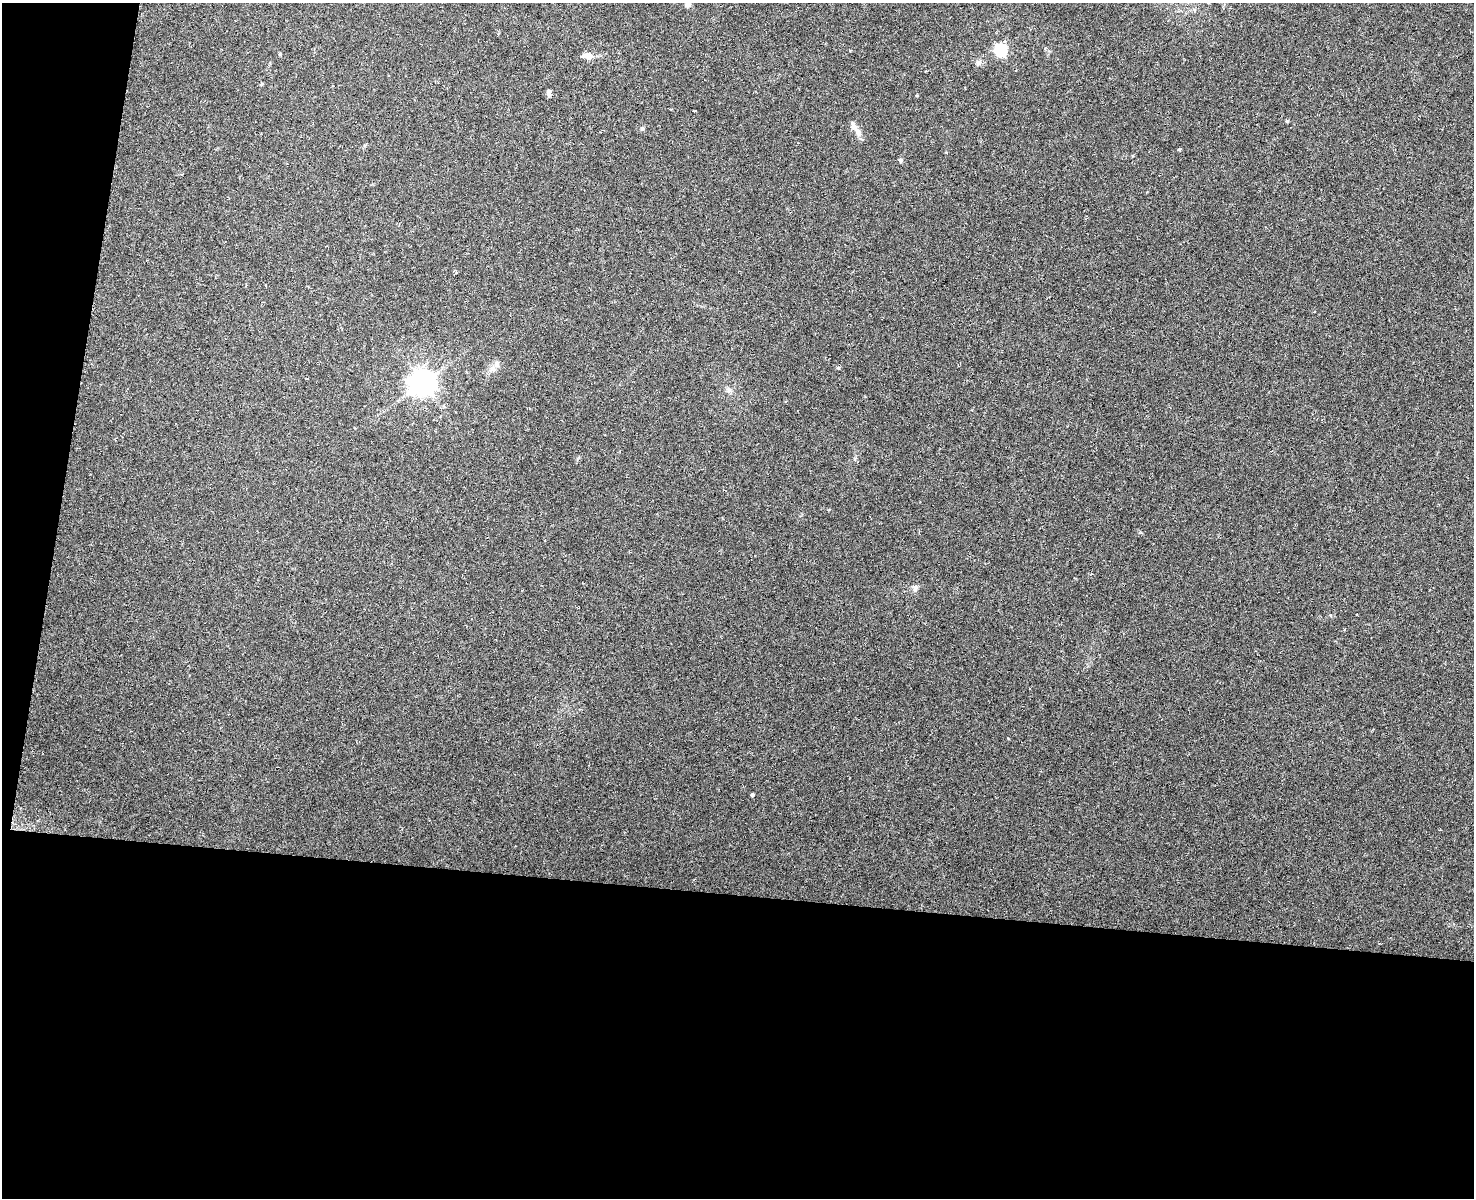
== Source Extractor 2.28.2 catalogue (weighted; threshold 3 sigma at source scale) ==
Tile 4 of 3 x 2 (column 1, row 2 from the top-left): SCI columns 5-1476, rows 282-1477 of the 4422 x 2925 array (HDU 1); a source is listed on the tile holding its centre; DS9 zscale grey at full resolution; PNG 1476 x 1200 px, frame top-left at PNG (2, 3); no overlay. Shown black and unused: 29% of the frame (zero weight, under 3 of 6 exposures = <1% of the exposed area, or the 3 px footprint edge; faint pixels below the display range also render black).
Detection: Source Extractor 2.28.2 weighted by HDU 2 'WHT'; one run over the whole footprint, this tile lists its part. Background 0.0739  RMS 0.0063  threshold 0.0256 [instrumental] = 3 sigma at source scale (4.09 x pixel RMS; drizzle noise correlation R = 1.36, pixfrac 0.8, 0.0396/0.0396 arcsec/px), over >= 5 px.
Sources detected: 18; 1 inside a brighter listed object's ellipse — not listed separately; the other 17 listed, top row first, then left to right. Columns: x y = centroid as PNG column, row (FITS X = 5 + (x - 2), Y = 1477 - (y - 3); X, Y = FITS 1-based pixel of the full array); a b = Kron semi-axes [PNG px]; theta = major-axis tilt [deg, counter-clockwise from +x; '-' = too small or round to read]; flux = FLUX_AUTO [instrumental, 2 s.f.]
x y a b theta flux
688 4 7 6 - 2.3
1001 50 6 6 - 78
280 54 4 4 - 0.73
588 56 14 8 -12 4.4
978 63 9 6 33 1.9
262 84 6 4 89 0.55
549 93 8 5 -84 1.6
1287 121 5 4 - 0.65
642 129 6 4 0 0.76
858 133 12 7 -64 3.1
1179 149 4 4 - 0.59
900 160 5 5 - 1.2
497 363 9 5 59 1.8
422 383 8 8 - 620
729 390 8 5 -61 1.6
915 588 10 6 77 1.9
752 795 4 3 - 1.1
Isophote crosses this tile's border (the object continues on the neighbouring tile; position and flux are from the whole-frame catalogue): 1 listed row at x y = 688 4
Unlisted compact peaks at least as high as the median listed source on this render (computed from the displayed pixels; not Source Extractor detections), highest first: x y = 838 368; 1008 738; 917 95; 850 51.